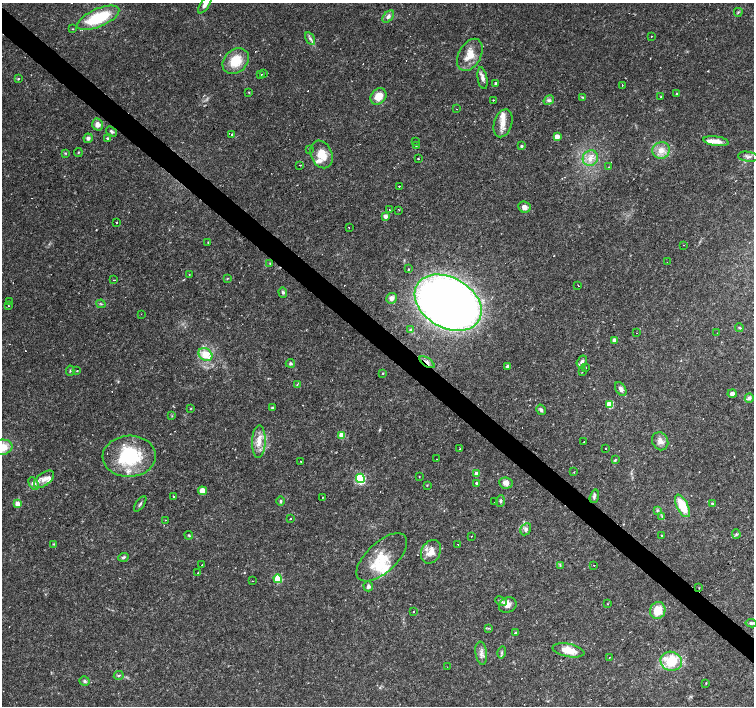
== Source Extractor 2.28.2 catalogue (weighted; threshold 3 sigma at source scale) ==
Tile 11 of 4 x 4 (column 3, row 3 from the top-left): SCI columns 3007-4509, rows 1637-3044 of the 6011 x 6021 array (HDU 1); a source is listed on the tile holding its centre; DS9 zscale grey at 2 x 2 block average (1 PNG px = mean of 2 x 2 image px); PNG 756 x 708 px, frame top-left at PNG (2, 3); each listed source drawn as its Kron ellipse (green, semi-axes under 4 px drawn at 4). Shown black and unused: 4% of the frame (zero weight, under 2 of 3 exposures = <1% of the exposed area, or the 3 px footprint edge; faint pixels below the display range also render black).
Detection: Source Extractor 2.28.2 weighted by HDU 2 'WHT'; one run over the whole footprint, this tile lists its part. Background 0.032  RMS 0.0033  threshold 0.0146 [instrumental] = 3 sigma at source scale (4.5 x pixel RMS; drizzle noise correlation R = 1.50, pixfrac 1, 0.0396/0.0396 arcsec/px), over >= 5 px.
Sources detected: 187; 1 inside a brighter object's white glare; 13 cosmic-ray / hot-pixel residue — neither listed nor drawn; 12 inside a brighter listed object's ellipse — not listed separately; the other 161 listed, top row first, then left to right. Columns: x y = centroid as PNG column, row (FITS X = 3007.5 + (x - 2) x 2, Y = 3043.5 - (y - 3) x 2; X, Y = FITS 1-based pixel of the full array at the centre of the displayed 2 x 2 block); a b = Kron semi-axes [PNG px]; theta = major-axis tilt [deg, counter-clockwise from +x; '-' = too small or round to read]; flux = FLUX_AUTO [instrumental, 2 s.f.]
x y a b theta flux
205 5 10 4 56 4.5
738 12 4 2 - 0.77
388 16 7 4 50 2.7
98 18 23 9 23 40
73 29 2 2 - 0.97
651 36 2 2 - 5.4
310 39 7 3 -59 2
470 55 17 11 61 13
236 61 14 11 42 18
264 74 2 2 - 1
261 75 2 2 - 2.9
482 78 11 4 -80 3.7
18 79 3 2 - 0.9
495 83 3 2 - 1.3
622 85 2 2 - 0.39
249 92 3 2 - 0.46
677 94 4 3 - 0.68
378 96 9 7 50 11
582 97 4 3 - 0.69
661 97 3 2 - 0.72
493 100 2 2 - 2.8
549 100 6 3 31 1.7
456 109 2 2 - 1.3
503 123 14 9 73 9
98 125 6 5 - 4.6
112 131 6 4 -33 1.6
232 134 2 2 - 2.9
557 137 3 3 - 7.5
88 138 5 4 - 2.6
107 138 3 3 - 1.1
415 141 2 2 - 0.29
716 141 13 4 -8 7.5
416 146 3 2 - 0.53
521 146 3 3 - 1.5
310 149 2 2 - 0.33
661 150 9 8 - 7.7
78 152 4 2 - 0.72
65 153 3 3 - 0.69
322 154 14 10 -66 14
748 157 10 5 -7 2.7
590 158 8 7 - 6.2
418 159 2 2 - 1.1
300 165 2 2 - 0.69
609 167 3 2 - 0.37
399 186 2 2 - 0.8
524 207 6 5 - 4.4
389 209 2 2 - 0.38
399 210 2 2 - 0.33
385 216 3 3 - 4.7
116 222 2 2 - 3
349 227 2 2 - 3
208 242 2 2 - 0.48
684 245 2 2 - 0.74
667 262 2 2 - 0.7
270 263 3 3 - 0.58
408 269 3 2 - 0.53
189 274 3 2 - 0.35
227 279 3 2 - 0.47
114 280 3 2 - 0.41
578 286 2 2 - 13
283 292 5 4 - 1.5
392 298 5 5 - 4
9 301 2 2 - 0.35
448 303 36 25 -30 620
101 304 5 2 - 0.79
8 306 2 2 - 0.72
141 314 2 2 - 0.27
739 327 4 3 - 0.96
410 330 4 3 - 0.85
636 333 2 2 - 0.57
717 333 2 2 - 1.2
614 340 3 3 - 3.7
205 355 7 6 - 15
427 362 8 3 -36 3.1
582 362 6 4 59 2.2
290 363 4 4 - 1.3
508 366 3 3 - 2.1
586 368 2 2 - 1.7
70 371 5 3 - 0.75
77 371 2 2 - 0.67
582 372 2 2 - 0.96
383 373 3 2 - 0.52
297 384 2 2 - 0.46
621 389 7 5 -58 3
732 393 4 3 - 3.1
749 398 5 4 - 2.3
609 404 4 3 - 17
191 408 3 2 - 0.41
273 408 2 2 - 2.8
541 410 5 4 - 2.2
172 416 3 2 - 0.53
342 435 3 3 - 11
660 441 9 8 - 5
259 442 16 7 87 9.4
584 442 2 2 - 0.36
2 447 11 7 12 15
460 449 2 2 - 0.95
606 449 2 2 - 0.72
129 456 26 20 2 55
436 459 2 2 - 0.56
615 460 4 3 - 0.78
301 461 2 2 - 1.3
574 472 2 2 - 0.35
477 474 3 2 - 8.6
419 476 2 2 - 0.35
360 478 5 4 - 54
44 479 11 6 37 5.5
476 483 3 2 - 1.1
506 483 6 5 - 4.6
34 484 7 4 -61 3.4
427 485 3 2 - 0.51
202 491 4 4 - 6.9
173 496 2 2 - 1.4
594 496 7 4 72 1.8
323 497 2 2 - 0.39
281 501 5 3 - 1.3
501 501 6 3 87 1.4
494 502 2 2 - 7.1
712 503 3 2 - 0.76
18 504 4 4 - 5.8
140 504 9 3 56 1.4
682 506 12 5 -63 20
657 510 4 3 - 0.92
662 516 4 2 - 0.75
290 519 2 2 - 1.5
165 520 2 2 - 0.55
526 529 6 5 - 2.5
736 534 4 3 - 0.86
189 535 4 4 - 0.94
662 535 2 2 - 1.2
471 536 2 2 - 0.87
54 544 3 3 - 0.57
458 544 2 2 - 1.3
431 552 12 9 64 9.7
123 557 5 4 - 1.5
382 557 31 15 43 25
202 565 2 2 - 0.89
560 565 3 2 - 0.6
594 565 2 2 - 1.8
198 573 2 2 - 2.1
278 579 4 4 - 22
253 581 2 2 - 1.5
368 586 5 5 - 2.3
699 588 2 2 - 0.69
501 601 6 3 -24 1.7
607 604 2 2 - 0.46
508 605 9 7 30 4.5
413 611 2 2 - 0.64
658 611 8 7 - 16
751 623 5 3 - 1.7
489 628 3 2 - 0.59
515 633 2 2 - 6.1
568 650 16 6 -11 13
502 652 6 3 76 1.2
481 653 11 6 -83 4
609 657 2 2 - 0.27
671 661 11 9 -20 26
447 667 2 2 - 0.32
119 676 5 3 - 0.95
85 681 5 4 - 1.6
706 683 2 2 - 0.53
Overlapping masked pixels (flux is a lower limit): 1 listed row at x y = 427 362
Isophote crosses this tile's border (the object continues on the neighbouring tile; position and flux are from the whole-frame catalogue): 2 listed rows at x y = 205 5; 2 447
Diffuse or blended objects may show on this block-average render without a row.